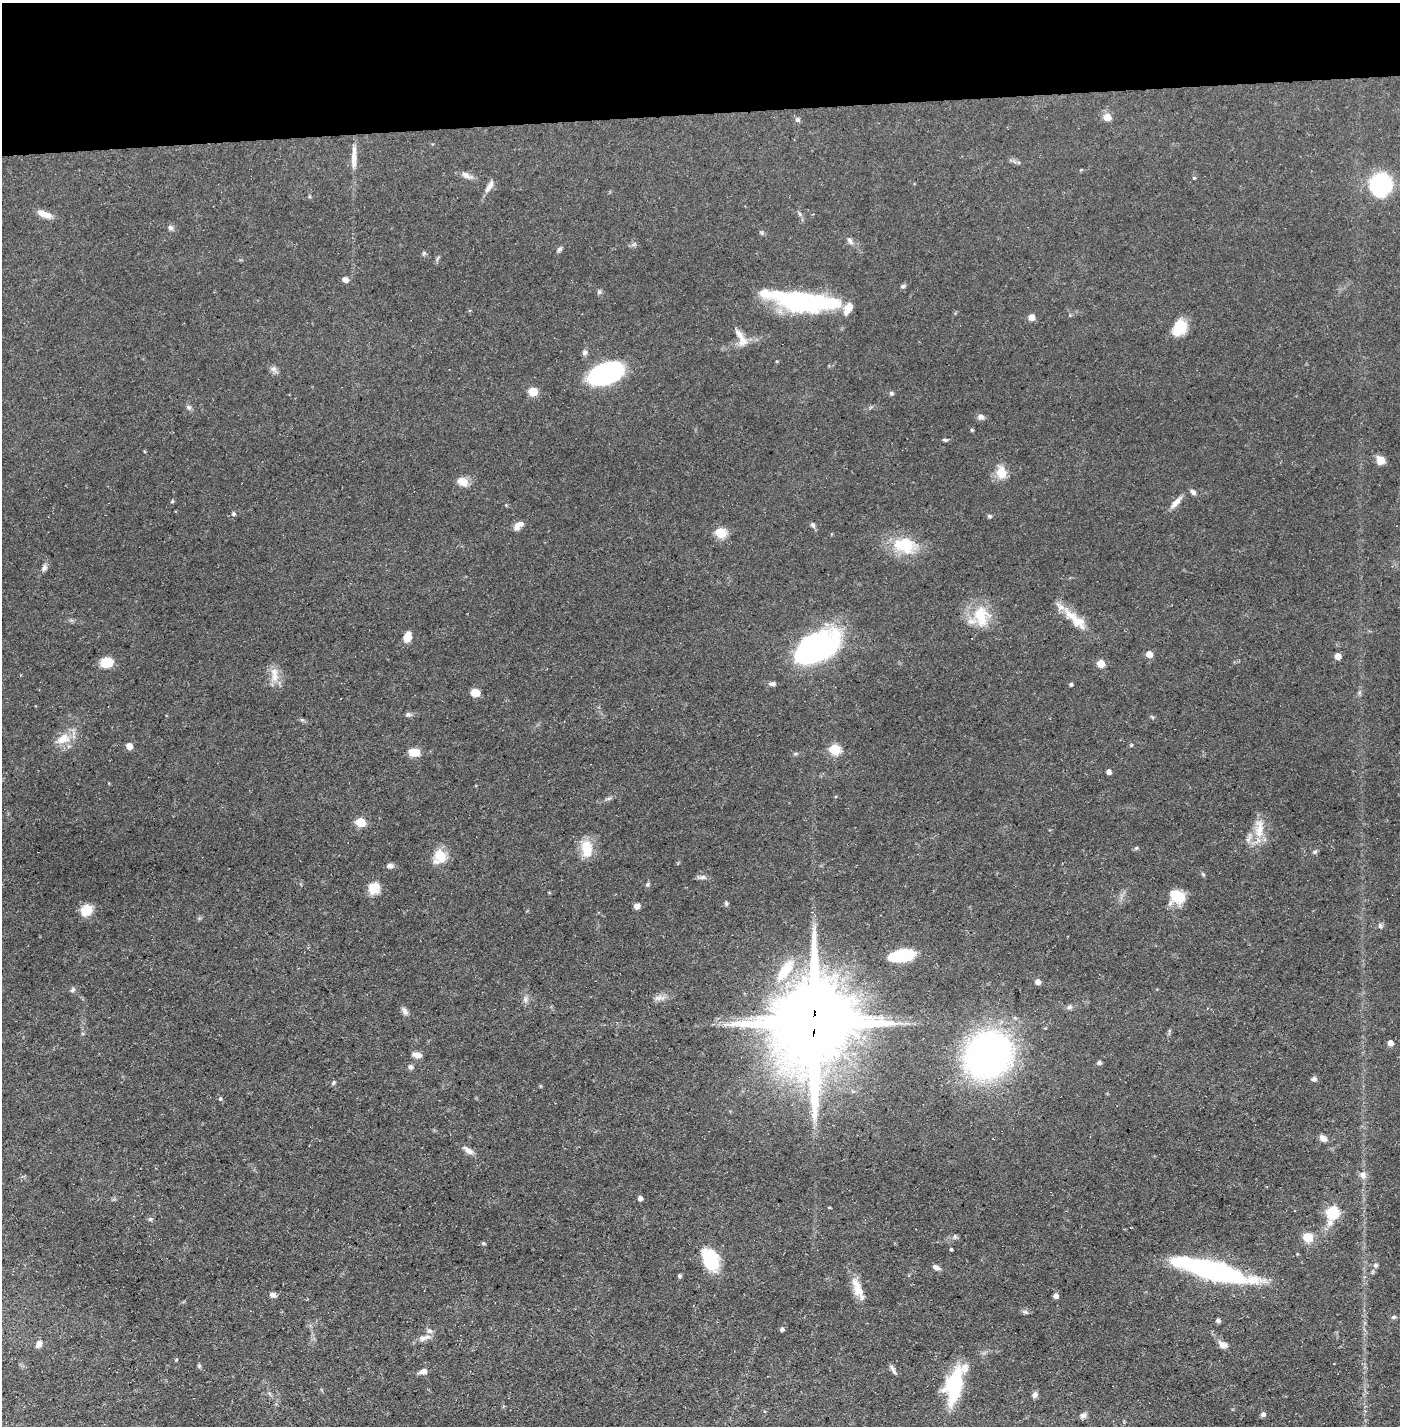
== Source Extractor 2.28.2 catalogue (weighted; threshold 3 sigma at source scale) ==
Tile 2 of 3 x 3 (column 2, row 1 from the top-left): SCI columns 1423-2820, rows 2850-4273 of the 4243 x 4273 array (HDU 1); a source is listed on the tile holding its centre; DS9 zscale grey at full resolution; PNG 1402 x 1428 px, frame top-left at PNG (2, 3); no overlay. Shown black and unused: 8% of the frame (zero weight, under 3 of 5 exposures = <1% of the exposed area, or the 3 px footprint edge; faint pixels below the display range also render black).
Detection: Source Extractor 2.28.2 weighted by HDU 2 'WHT'; one run over the whole footprint, this tile lists its part. Background 0.0545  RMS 0.004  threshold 0.0181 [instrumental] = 3 sigma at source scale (4.5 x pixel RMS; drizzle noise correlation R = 1.50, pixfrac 1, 0.05/0.05 arcsec/px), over >= 5 px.
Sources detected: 137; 1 inside a brighter object's white glare — not listed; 5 inside a brighter listed object's ellipse — not listed separately; the other 131 listed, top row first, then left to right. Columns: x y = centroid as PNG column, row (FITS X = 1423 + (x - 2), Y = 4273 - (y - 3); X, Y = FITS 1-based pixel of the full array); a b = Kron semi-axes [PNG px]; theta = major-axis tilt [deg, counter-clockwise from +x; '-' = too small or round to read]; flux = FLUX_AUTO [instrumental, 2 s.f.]
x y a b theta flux
1107 117 5 5 - 7.3
797 120 7 6 - 0.95
354 157 32 7 88 4.9
466 175 16 7 -27 2.3
1194 178 4 4 - 0.47
1381 185 15 12 62 67
489 186 19 6 57 2.4
44 214 21 8 -20 3.4
170 228 7 6 - 1.2
762 233 6 4 -71 0.55
850 241 12 6 -57 1.4
560 249 7 5 49 0.89
424 253 6 4 47 0.57
345 280 8 6 -20 1.6
903 286 7 4 11 0.79
599 292 7 5 89 0.79
796 300 56 20 -13 50
1032 317 7 7 - 2.1
1179 328 18 13 53 9.2
743 341 16 12 -77 3.8
585 352 7 7 - 1.2
273 369 8 6 -20 1.4
606 373 22 12 20 99
533 392 5 5 - 16
891 393 6 5 - 0.88
189 407 7 6 - 0.93
981 417 8 7 - 1.4
972 430 5 4 - 0.44
945 440 7 4 -7 0.64
1380 460 9 8 - 4
1001 472 15 12 -77 5.6
463 482 15 10 -27 3.5
1193 492 8 5 -38 1.3
1176 503 20 6 49 2.9
506 505 4 4 - 0.33
233 514 5 4 - 0.8
990 516 6 4 -18 0.69
518 525 13 7 39 2.7
813 525 8 6 -62 0.98
721 533 6 5 - 24
906 544 26 21 -75 13
44 568 10 6 71 1.3
981 616 29 21 -81 13
1075 619 40 12 -41 9.1
408 636 10 7 76 4.4
816 648 48 27 27 78
1149 654 5 5 - 4.7
1338 656 5 5 - 4.7
107 663 13 10 -1 7
1101 664 5 5 - 7.2
274 677 16 10 -87 4.5
772 684 8 5 0 1.2
1071 684 4 4 - 0.82
475 693 7 6 - 5.2
408 714 8 5 3 0.93
63 739 20 13 28 6.3
1131 745 5 3 - 0.44
129 746 5 5 - 4.6
835 749 6 5 - 25
414 752 12 8 -8 5.6
795 754 6 4 18 0.54
1108 772 4 4 - 1.9
609 798 7 4 19 0.77
360 822 6 5 - 19
1259 829 30 11 89 7.3
586 848 20 12 -85 9.2
1136 848 5 4 - 0.53
1315 852 6 5 - 0.7
439 855 9 7 72 14
390 866 8 6 2 1.4
1203 874 6 5 - 0.55
703 877 8 6 15 1.2
647 884 6 5 - 0.69
374 888 14 13 - 5.3
1177 896 18 12 -27 9.7
726 903 6 5 - 0.62
637 906 7 6 - 1.6
86 910 12 10 46 7.3
1380 926 8 5 -54 0.92
901 955 22 10 10 22
785 970 30 12 55 13
1037 982 5 5 - 2.6
73 990 7 5 55 0.86
658 998 11 7 0 2
525 999 9 6 -77 1.4
1069 1007 8 5 21 1
405 1011 11 6 -66 1.6
814 1022 26 21 78 6800
1390 1043 5 5 - 2.9
417 1055 12 6 -13 2
988 1055 37 33 41 170
1099 1063 5 4 - 1
410 1067 7 6 - 1.2
1314 1079 5 5 - 1.5
333 1082 6 4 56 0.57
220 1099 5 4 - 0.63
1323 1138 10 7 -34 2.1
469 1151 13 7 -33 2.2
1363 1175 9 8 - 2.1
640 1198 4 4 - 1.7
1332 1212 7 6 - 40
150 1219 6 5 - 0.69
955 1236 6 4 72 0.57
1308 1237 5 5 - 20
483 1243 5 4 - 0.6
951 1249 3 3 - 0.52
710 1259 23 15 -64 19
1376 1265 7 6 - 0.93
936 1267 8 5 -24 1.6
1211 1270 77 15 -15 80
679 1276 4 4 - 0.83
857 1285 23 10 -58 5.8
272 1294 8 5 -11 1.4
1056 1296 5 5 - 1.5
1025 1312 7 5 -41 0.83
1394 1317 6 4 20 0.69
1218 1321 5 5 - 0.98
782 1329 5 5 - 1
429 1331 9 7 -17 1.4
423 1338 11 8 3 2
39 1344 9 6 66 1.8
1223 1345 12 8 -18 2.2
176 1360 5 3 - 0.34
199 1366 6 5 - 0.6
893 1369 14 4 -59 1.3
423 1371 9 6 9 1.9
954 1386 36 16 79 30
1035 1395 8 7 - 1.2
764 1411 4 3 - 0.35
1263 1414 5 5 - 1.5
1083 1416 9 7 2 1.4
Overlapping masked pixels (flux is a lower limit): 1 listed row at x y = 814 1022